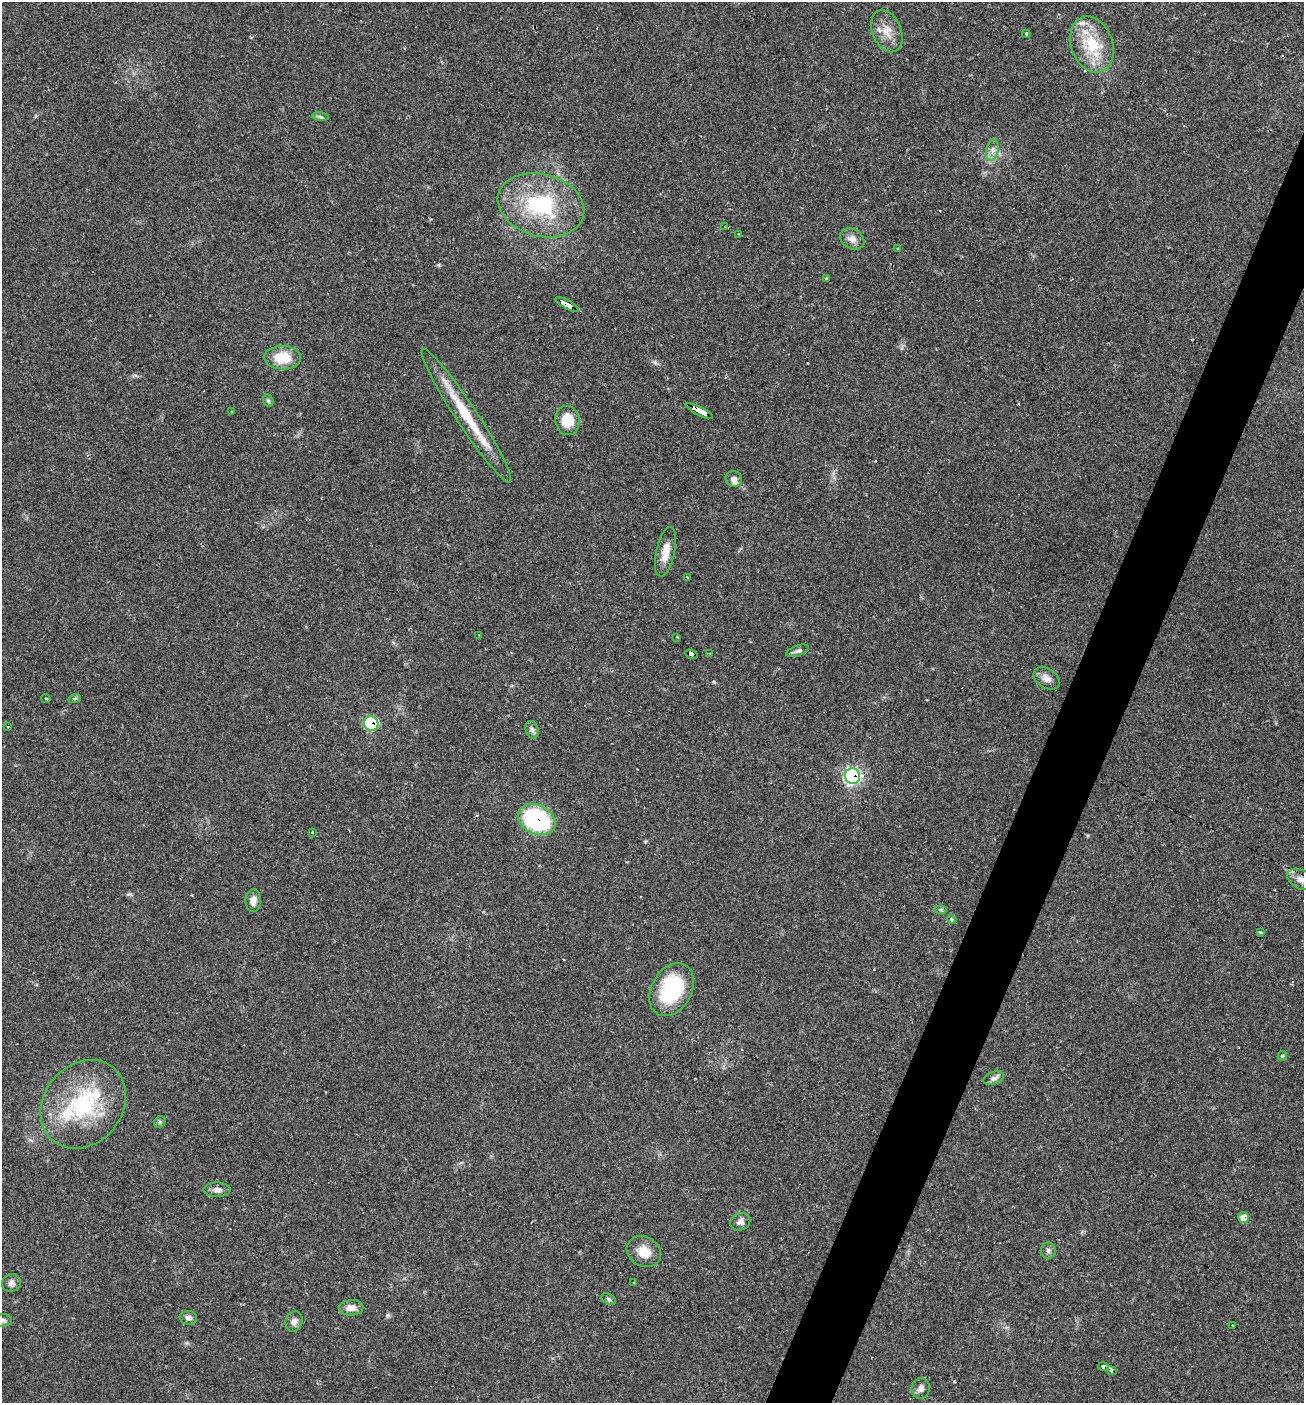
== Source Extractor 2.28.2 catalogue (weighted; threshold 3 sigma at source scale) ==
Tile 10 of 4 x 4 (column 2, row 3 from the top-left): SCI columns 1441-2742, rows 1403-2803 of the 5617 x 5606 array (HDU 1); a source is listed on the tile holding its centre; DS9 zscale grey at full resolution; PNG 1306 x 1405 px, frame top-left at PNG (2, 2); each listed source drawn as its Kron ellipse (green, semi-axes under 4 px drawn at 4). Shown black and unused: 4% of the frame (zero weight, under 2 of 3 exposures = <1% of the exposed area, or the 3 px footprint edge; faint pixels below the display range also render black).
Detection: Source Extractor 2.28.2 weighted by HDU 2 'WHT'; one run over the whole footprint, this tile lists its part. Background 0.0642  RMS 0.0053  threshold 0.0239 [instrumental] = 3 sigma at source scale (4.5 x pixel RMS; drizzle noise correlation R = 1.50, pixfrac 1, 0.05/0.05 arcsec/px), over >= 5 px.
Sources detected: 72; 7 cosmic-ray / hot-pixel residue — neither listed nor drawn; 4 inside a brighter listed object's ellipse — not listed separately; the other 61 listed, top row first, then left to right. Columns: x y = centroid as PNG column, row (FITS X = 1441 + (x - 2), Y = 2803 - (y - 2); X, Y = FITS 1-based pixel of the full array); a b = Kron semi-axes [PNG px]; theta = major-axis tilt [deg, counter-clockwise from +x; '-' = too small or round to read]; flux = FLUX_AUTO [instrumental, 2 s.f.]
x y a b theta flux
887 31 22 14 -67 8.2
1026 34 4 3 - 1.1
1092 45 29 20 -70 22
320 117 8 4 -9 1
992 150 11 6 77 2.6
541 205 44 31 -15 49
724 227 3 3 - 12
739 234 3 3 - 1.4
852 239 13 9 -32 3.8
897 248 2 2 - 0.45
826 279 3 3 - 1.8
567 304 13 4 -29 110
282 358 18 12 -1 14
268 401 6 5 - 0.84
699 411 15 3 -27 160
232 412 3 2 - 0.8
466 416 79 10 -57 25
567 420 14 12 -79 11
734 479 8 7 - 2.4
666 552 25 9 78 6.9
687 577 4 3 - 1.7
479 635 3 2 - 1.4
677 637 3 3 - 2.9
798 651 12 5 18 1.7
709 653 3 2 - 0.56
691 654 6 3 -21 37
1047 678 14 9 -33 3.7
46 698 4 3 - 4.9
75 698 6 4 19 0.71
371 723 7 7 - 36
7 727 3 2 - 0.9
532 730 9 6 -73 1.6
852 776 8 7 - 120
537 820 20 14 -26 62
312 832 3 2 - 0.67
1301 879 15 9 -29 4.1
253 901 11 7 88 4
941 910 6 4 0 0.77
952 919 5 3 - 0.62
1260 932 4 3 - 0.82
672 990 28 20 61 43
1282 1056 5 4 - 0.65
994 1078 11 6 19 2
83 1104 48 39 50 52
160 1122 6 5 - 0.91
217 1190 13 7 1 2.7
1243 1218 5 5 - 6.3
740 1222 10 8 23 2.6
1048 1251 8 7 - 1.7
644 1252 18 14 -28 8.7
11 1283 9 8 - 2.2
634 1283 3 3 - 1.5
608 1299 8 5 -27 1
351 1308 12 8 6 4.2
188 1318 8 7 - 2
3 1320 9 6 5 1.4
294 1321 10 8 70 2.5
1233 1326 3 3 - 2
1103 1367 5 3 - 18
1112 1371 5 3 - 19
921 1388 10 9 - 2.5
Overlapping masked pixels (flux is a lower limit): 9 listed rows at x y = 567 304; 699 411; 691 654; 371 723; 852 776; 537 820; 1243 1218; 1103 1367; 1112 1371
Isophote crosses this tile's border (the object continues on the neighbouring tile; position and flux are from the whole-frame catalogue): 2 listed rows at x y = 1301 879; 3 1320